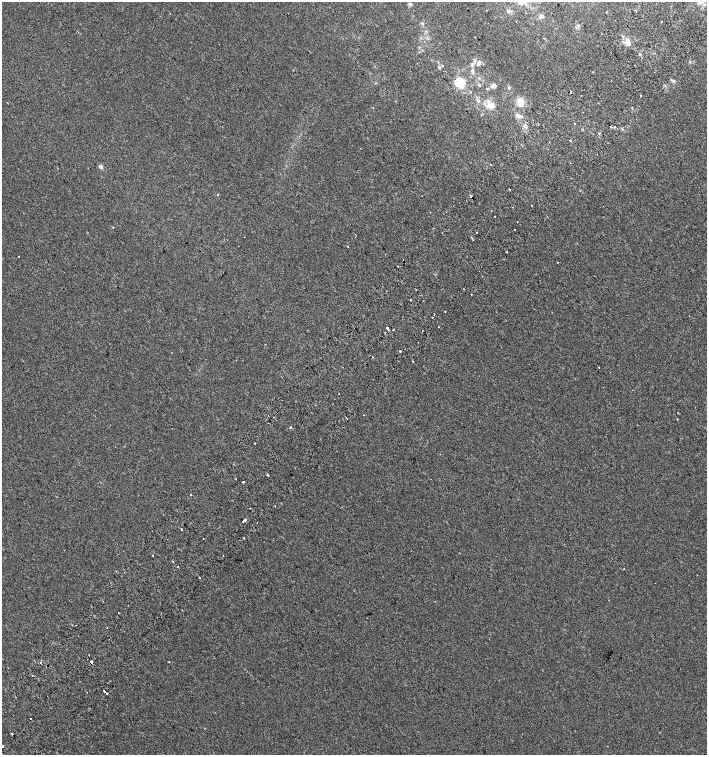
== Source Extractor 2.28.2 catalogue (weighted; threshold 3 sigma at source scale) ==
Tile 10 of 4 x 4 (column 2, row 3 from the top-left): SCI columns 1677-3085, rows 1550-3055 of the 6105 x 6114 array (HDU 1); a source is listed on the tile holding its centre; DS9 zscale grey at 2 x 2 block average (1 PNG px = mean of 2 x 2 image px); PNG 709 x 757 px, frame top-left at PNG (2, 2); no overlay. Shown black and unused: <1% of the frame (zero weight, under 2 of 3 exposures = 3% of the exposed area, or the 3 px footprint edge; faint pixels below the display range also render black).
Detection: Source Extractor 2.28.2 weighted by HDU 2 'WHT'; one run over the whole footprint, this tile lists its part. Background 0.00142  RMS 0.0035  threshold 0.0155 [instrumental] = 3 sigma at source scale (4.5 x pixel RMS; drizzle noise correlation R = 1.50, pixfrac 1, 0.0396/0.0396 arcsec/px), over >= 5 px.
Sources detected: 96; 8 cosmic-ray / hot-pixel residue — not listed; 1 coinciding with a brighter row at this scale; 1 inside a brighter listed object's ellipse — not listed separately; the other 86 listed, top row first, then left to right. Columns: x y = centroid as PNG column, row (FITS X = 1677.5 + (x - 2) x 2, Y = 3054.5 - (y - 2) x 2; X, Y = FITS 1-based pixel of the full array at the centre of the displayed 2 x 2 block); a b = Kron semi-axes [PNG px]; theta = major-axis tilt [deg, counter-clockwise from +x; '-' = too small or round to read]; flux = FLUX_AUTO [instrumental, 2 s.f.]
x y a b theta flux
521 2 9 8 - 5.9
700 2 7 5 -36 3.4
410 4 5 3 - 1.2
508 11 5 3 - 1.2
541 16 5 4 - 2.3
422 23 3 3 - 0.82
578 26 4 2 - 0.92
628 43 7 5 3 2.9
640 54 2 2 - 13
479 63 5 4 - 2.2
472 65 6 4 -70 1.9
439 67 4 3 - 0.8
472 71 5 4 - 1.3
593 72 2 2 - 0.75
673 81 4 4 - 1.4
459 83 7 7 - 24
479 85 4 3 - 0.9
494 86 7 5 36 2.3
509 88 3 3 - 0.96
470 92 2 2 - 1.1
570 92 2 2 - 1.6
640 95 2 2 - 1.1
520 102 13 7 88 7.4
491 105 12 8 0 6.9
583 112 2 2 - 0.41
517 116 7 5 -35 2.5
574 124 2 2 - 1
611 126 2 2 - 3.6
615 127 2 2 - 0.91
622 129 3 2 - 0.55
599 133 3 2 - 0.53
570 141 2 2 - 2.6
570 163 2 2 - 4.1
490 164 2 2 - 0.46
101 167 3 2 - 5.7
509 190 2 2 - 1.3
217 194 2 2 - 0.76
471 196 2 2 - 8.4
531 205 2 2 - 0.36
495 217 2 2 - 0.47
517 222 2 2 - 0.43
514 229 2 2 - 0.44
477 232 2 2 - 0.44
472 238 3 2 - 0.65
506 252 2 2 - 0.72
19 256 2 2 - 1.6
416 289 2 2 - 2
471 294 2 2 - 1.1
411 300 2 2 - 0.44
445 312 2 2 - 0.57
438 327 2 2 - 2.3
387 328 2 2 - 2.9
393 329 2 2 - 3.1
385 333 2 2 - 0.45
400 351 2 2 - 2.5
413 361 2 2 - 0.61
599 368 2 2 - 1.5
347 418 2 2 - 2.5
677 419 2 2 - 1.9
290 427 2 2 - 2.1
255 443 2 2 - 0.6
267 475 3 2 - 0.74
243 482 2 2 - 3.8
191 495 2 2 - 1.6
275 505 2 2 - 0.77
250 508 2 2 - 0.76
244 520 3 2 - 5.8
257 523 2 2 - 0.34
181 529 2 2 - 0.73
244 538 3 2 - 0.36
173 562 2 2 - 0.43
178 567 2 2 - 3.7
624 569 2 2 - 1.6
200 577 2 2 - 5.7
107 628 2 2 - 1.2
89 655 2 2 - 0.88
91 662 2 2 - 7.1
169 662 2 2 - 0.76
41 663 2 2 - 1.4
32 675 2 2 - 0.38
104 691 3 2 - 5.1
87 692 2 2 - 0.79
107 694 2 2 - 4.6
30 718 2 2 - 3.4
12 734 2 2 - 2.2
2 746 2 2 - 0.81
Overlapping masked pixels (flux is a lower limit): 2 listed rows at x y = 570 92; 91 662
Isophote crosses this tile's border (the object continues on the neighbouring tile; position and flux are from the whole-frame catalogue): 2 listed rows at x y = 521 2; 700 2
Diffuse or blended objects may show on this block-average render without a row.